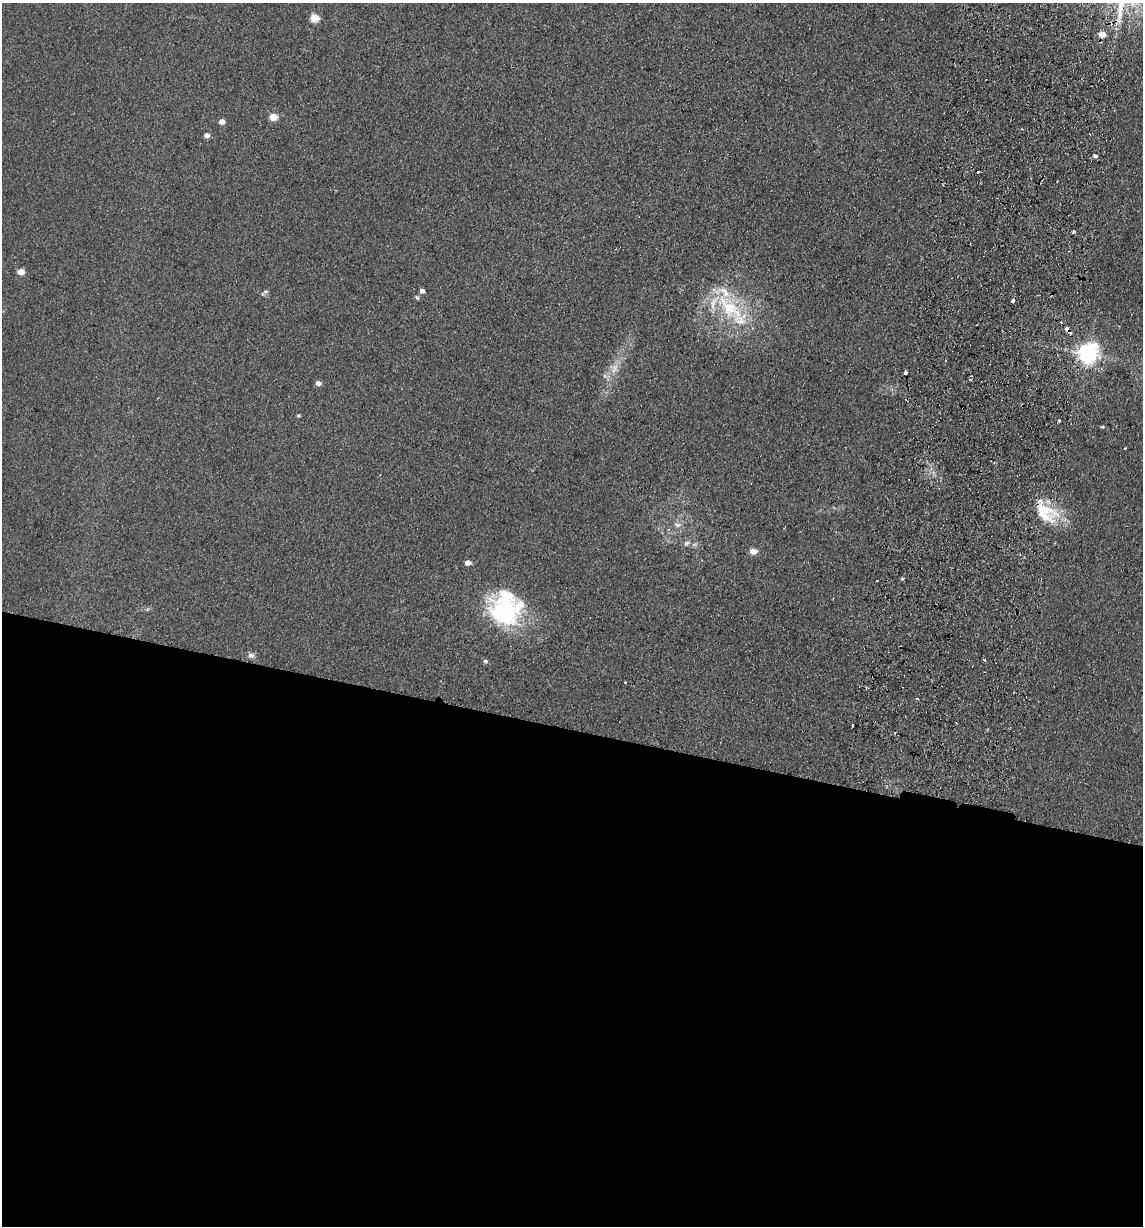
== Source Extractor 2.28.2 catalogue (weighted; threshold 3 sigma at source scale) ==
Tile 14 of 4 x 4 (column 2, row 4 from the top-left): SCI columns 1318-2458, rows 14-1237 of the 5033 x 4924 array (HDU 1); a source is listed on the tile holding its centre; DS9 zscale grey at full resolution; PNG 1145 x 1228 px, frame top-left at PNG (2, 3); no overlay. Shown black and unused: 41% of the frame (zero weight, under 2 of 3 exposures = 3% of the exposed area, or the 3 px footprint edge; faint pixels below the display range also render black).
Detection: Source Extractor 2.28.2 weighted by HDU 2 'WHT'; one run over the whole footprint, this tile lists its part. Background 0.132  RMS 0.012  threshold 0.0555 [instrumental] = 3 sigma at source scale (4.5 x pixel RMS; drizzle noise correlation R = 1.50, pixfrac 1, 0.05/0.05 arcsec/px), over >= 5 px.
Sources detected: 46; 8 cosmic-ray / hot-pixel residue — not listed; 5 inside a brighter listed object's ellipse — not listed separately; the other 33 listed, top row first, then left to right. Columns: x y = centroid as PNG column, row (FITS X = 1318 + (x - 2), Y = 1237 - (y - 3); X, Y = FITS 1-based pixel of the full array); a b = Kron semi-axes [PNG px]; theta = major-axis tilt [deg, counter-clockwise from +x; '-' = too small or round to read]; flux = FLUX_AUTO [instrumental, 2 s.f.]
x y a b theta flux
314 18 5 5 - 38
1102 34 6 5 - 15
273 117 5 5 - 30
222 121 5 4 - 10
1089 134 2 2 - 0.93
207 135 5 4 - 7.9
1095 156 5 4 - 3.7
1074 232 3 3 - 6
21 272 5 4 - 19
422 291 4 4 - 5.8
265 292 9 5 39 3
417 297 5 5 - 2.6
1013 301 4 3 - 8.7
729 308 43 20 -46 86
1067 329 5 4 - 9
1088 353 7 7 - 750
615 368 16 9 71 14
905 373 3 3 - 5.1
318 383 5 4 - 8.7
298 415 4 3 - 2
1059 421 3 3 - 5.3
1102 427 3 3 - 2.7
1043 509 51 16 -26 45
677 525 10 6 -16 4.7
686 543 8 6 43 3.8
753 551 5 4 - 20
468 562 5 4 - 10
902 578 3 3 - 3.4
504 612 44 37 -61 130
251 655 8 7 - 4.2
485 661 5 5 - 3
625 682 3 3 - 1.7
852 725 3 3 - 3.9
Overlapping masked pixels (flux is a lower limit): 4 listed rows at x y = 1102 34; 1013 301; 1067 329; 1043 509